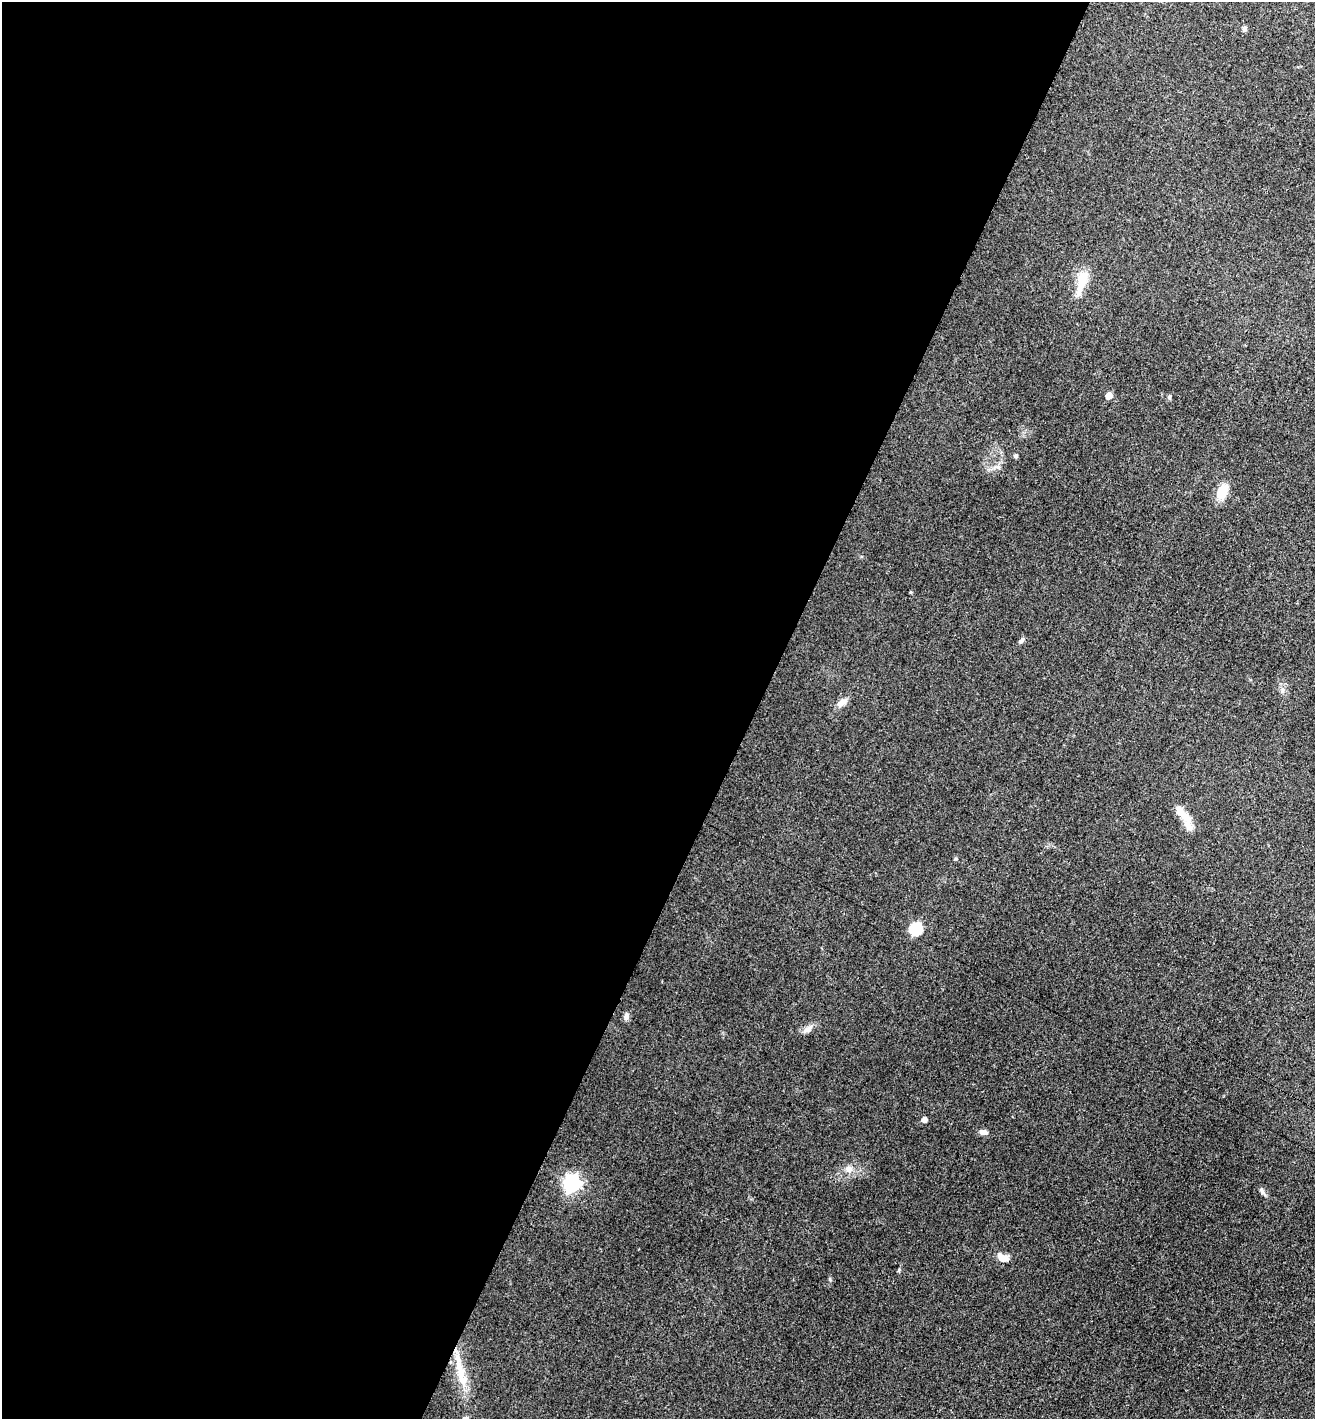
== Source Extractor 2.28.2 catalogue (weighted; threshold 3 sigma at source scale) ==
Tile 5 of 4 x 4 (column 1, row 2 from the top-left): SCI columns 158-1470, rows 2846-4262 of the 5702 x 5692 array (HDU 1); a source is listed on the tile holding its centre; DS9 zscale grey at full resolution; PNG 1317 x 1421 px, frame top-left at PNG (2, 2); no overlay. Shown black and unused: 57% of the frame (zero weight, under 3 of 4 exposures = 2% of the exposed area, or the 3 px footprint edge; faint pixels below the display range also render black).
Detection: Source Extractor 2.28.2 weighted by HDU 2 'WHT'; one run over the whole footprint, this tile lists its part. Background 0.0823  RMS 0.0062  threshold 0.0278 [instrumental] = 3 sigma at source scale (4.5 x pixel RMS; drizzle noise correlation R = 1.50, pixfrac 1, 0.05/0.05 arcsec/px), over >= 5 px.
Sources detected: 24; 3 inside a brighter listed object's ellipse — not listed separately; the other 21 listed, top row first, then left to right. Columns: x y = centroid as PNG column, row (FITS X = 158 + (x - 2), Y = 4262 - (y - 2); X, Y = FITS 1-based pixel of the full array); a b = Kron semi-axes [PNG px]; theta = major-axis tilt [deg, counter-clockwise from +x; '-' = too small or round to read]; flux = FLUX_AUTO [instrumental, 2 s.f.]
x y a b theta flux
1244 28 6 5 - 1.6
1082 280 29 10 76 13
1109 396 5 5 - 9.4
1169 397 5 5 - 0.89
1016 456 6 5 - 0.87
1222 492 21 12 67 8.8
910 592 5 3 - 0.57
1021 640 9 5 45 1.5
841 703 14 8 36 4.1
1181 812 24 9 -51 8.2
916 929 6 6 - 62
626 1016 10 6 83 2.2
807 1029 15 7 36 3.4
924 1119 4 4 - 4
983 1132 9 6 -6 2.8
849 1169 10 10 - 3.9
572 1183 7 7 - 210
1262 1192 10 5 -52 1.8
1003 1258 12 7 -13 6.4
899 1270 6 4 48 0.8
457 1357 44 7 -79 15
Unlisted compact peaks at least as high as the median listed source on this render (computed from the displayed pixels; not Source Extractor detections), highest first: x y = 998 467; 955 859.